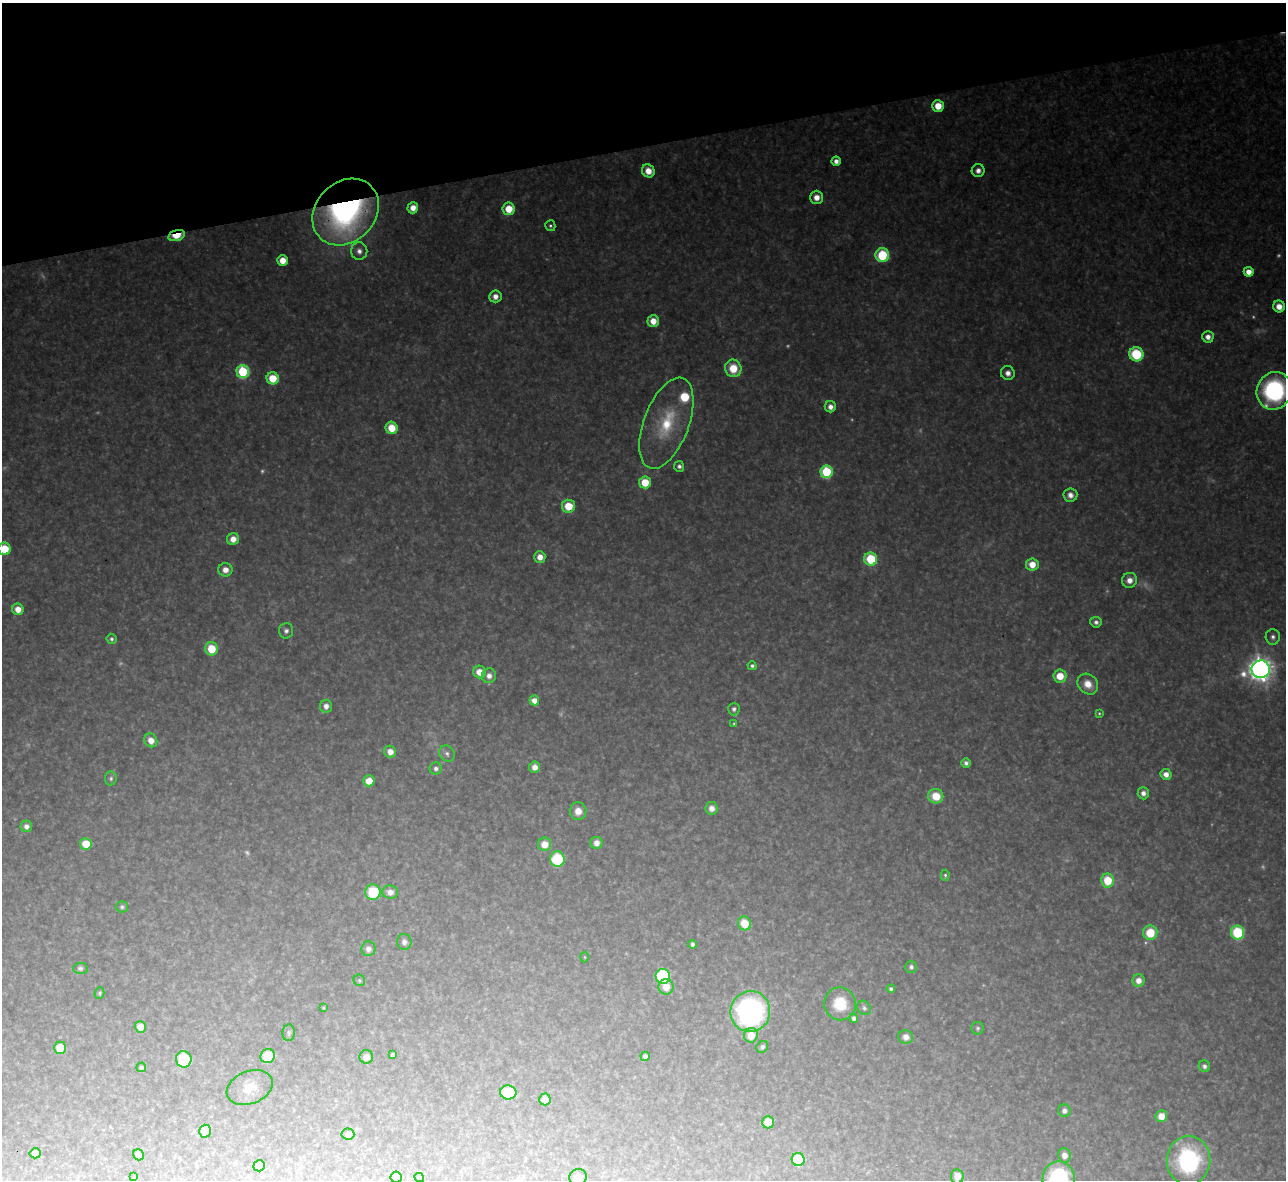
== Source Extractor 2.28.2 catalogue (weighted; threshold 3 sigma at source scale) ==
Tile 3 of 4 x 4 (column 3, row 1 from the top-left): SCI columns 2567-3850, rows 3678-4855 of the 5133 x 5115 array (HDU 1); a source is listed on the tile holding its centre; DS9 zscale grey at full resolution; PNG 1288 x 1182 px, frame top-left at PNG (2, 3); each listed source drawn as its Kron ellipse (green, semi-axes under 4 px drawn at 4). Shown black and unused: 12% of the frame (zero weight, under 3 of 4 exposures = <1% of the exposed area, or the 3 px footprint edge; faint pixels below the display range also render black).
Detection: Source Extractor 2.28.2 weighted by HDU 2 'WHT'; one run over the whole footprint, this tile lists its part. Background 0.327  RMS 0.02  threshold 0.0884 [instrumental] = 3 sigma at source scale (4.5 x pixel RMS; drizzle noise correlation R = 1.50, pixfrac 1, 0.05/0.05 arcsec/px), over >= 5 px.
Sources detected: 153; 19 too faint to see at this stretch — neither listed nor drawn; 1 inside a brighter listed object's ellipse — not listed separately; the other 133 listed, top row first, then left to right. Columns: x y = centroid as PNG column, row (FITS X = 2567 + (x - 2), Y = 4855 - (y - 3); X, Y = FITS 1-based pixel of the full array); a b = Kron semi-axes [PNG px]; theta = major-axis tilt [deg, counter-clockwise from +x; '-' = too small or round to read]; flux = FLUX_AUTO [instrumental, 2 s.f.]
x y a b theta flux
938 106 6 6 - 43
836 161 4 4 - 16
648 171 7 6 - 30
978 171 6 6 - 14
816 197 6 6 - 22
413 208 6 5 - 23
509 209 6 6 - 49
346 212 36 29 46 670
550 226 5 5 - 4.4
177 235 8 5 16 71
359 251 9 8 - 13
882 255 7 6 - 150
283 260 5 5 - 32
1249 272 5 5 - 27
495 296 6 6 - 17
1279 306 6 5 - 25
653 321 6 5 - 29
1208 337 6 5 - 16
1136 354 7 7 - 150
733 368 9 8 - 59
243 371 6 6 - 220
1008 373 7 7 - 14
273 378 6 6 - 64
1274 391 19 17 68 360
830 407 5 5 - 15
666 423 48 22 69 140
391 428 6 6 - 52
679 466 5 5 - 7
826 472 6 6 - 220
645 482 6 6 - 60
1070 495 7 6 - 14
568 506 6 6 - 57
233 539 6 6 - 22
4 549 6 6 - 63
540 557 6 5 - 23
871 559 6 6 - 120
1032 564 6 6 - 34
225 570 7 6 - 19
1130 580 7 7 - 20
18 609 6 5 - 26
1096 622 5 5 - 8.2
286 631 8 7 - 8.9
1273 637 8 7 - 8.6
111 639 5 5 - 5.5
211 649 6 6 - 64
752 666 4 4 - 5.4
1261 669 9 9 - 2300
479 672 6 6 - 30
489 676 7 7 - 16
1060 676 6 6 - 45
1088 684 11 9 -45 30
534 700 5 4 - 24
326 706 6 6 - 15
734 709 6 6 - 6.7
1099 713 3 3 - 2.6
734 724 3 3 - 2.7
151 740 7 6 - 24
390 752 6 6 - 23
447 754 8 7 - 8.7
966 763 5 4 - 7.6
535 767 5 5 - 18
436 768 6 6 - 8.6
1166 774 6 5 - 17
111 778 7 6 - 5.2
369 781 6 5 - 32
1143 793 6 5 - 12
936 796 7 7 - 52
711 808 6 6 - 16
578 811 9 8 - 23
26 826 6 5 - 13
596 843 6 6 - 18
86 844 6 5 - 54
545 844 7 6 - 28
557 859 8 7 - 140
945 875 5 4 - 4
1108 880 7 6 - 68
373 892 8 7 - 100
390 892 8 7 - 18
122 907 6 5 - 5.7
744 923 7 6 - 54
1150 933 7 7 - 70
1237 933 7 6 - 180
404 942 8 7 - 11
692 944 4 4 - 6.8
368 949 7 7 - 14
585 957 5 3 - 1.9
911 967 6 5 - 6.7
80 968 7 5 3 5.1
663 976 7 7 - 250
359 980 6 5 - 3.6
1138 980 6 6 - 18
666 987 8 7 - 33
891 989 4 4 - 5.1
99 993 6 4 69 3.5
840 1004 16 16 - 69
323 1008 4 3 - 2.1
864 1008 7 6 - 6.2
750 1012 20 20 - 530
854 1018 4 4 - 7.3
140 1027 6 5 - 23
978 1028 6 6 - 4.2
289 1033 8 6 86 4.8
751 1035 7 6 - 39
906 1037 7 7 - 14
762 1047 6 5 - 5.6
60 1048 6 6 - 36
393 1055 4 4 - 5.9
268 1056 7 7 - 63
645 1056 4 4 - 6.9
366 1057 7 6 - 17
184 1059 8 8 - 100
1204 1066 6 5 - 7.9
141 1067 5 4 - 5.2
250 1087 24 16 22 34
508 1092 8 7 - 80
545 1099 6 5 - 23
1064 1111 6 6 - 9.9
1161 1116 6 6 - 33
768 1122 6 6 - 37
205 1131 6 6 - 34
348 1134 6 5 - 9.3
35 1153 5 5 - 14
139 1155 6 5 - 7.8
1064 1155 7 6 - 17
798 1160 6 6 - 96
1189 1160 24 22 89 310
259 1166 6 5 - 26
957 1176 7 6 - 27
134 1177 4 3 - 1.6
396 1177 6 5 - 30
419 1177 5 4 - 3.6
578 1177 9 8 - 13
1059 1179 17 16 - 280
Overlapping masked pixels (flux is a lower limit): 2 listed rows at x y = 346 212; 177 235
Isophote crosses this tile's border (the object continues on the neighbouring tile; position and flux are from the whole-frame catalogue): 4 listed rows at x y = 1274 391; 4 549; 396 1177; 1059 1179